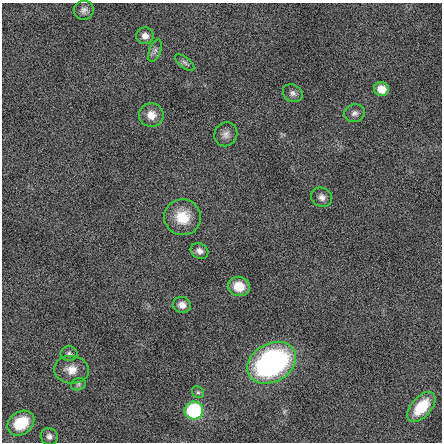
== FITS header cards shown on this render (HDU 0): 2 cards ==
NAXIS1  =                  440 / length of data axis 1
NAXIS2  =                  440 / length of data axis 2

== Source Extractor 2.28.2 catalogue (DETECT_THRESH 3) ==
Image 440 x 440 px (HDU 0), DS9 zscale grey, 1 PNG px = 1 image px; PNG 444 x 444 px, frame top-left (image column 1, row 440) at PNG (2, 3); each listed source drawn as its Kron ellipse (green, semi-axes under 4 px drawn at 4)
Background -0.132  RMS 4.3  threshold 12.9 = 3 sigma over >= 5 px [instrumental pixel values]
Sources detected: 23; all 23 listed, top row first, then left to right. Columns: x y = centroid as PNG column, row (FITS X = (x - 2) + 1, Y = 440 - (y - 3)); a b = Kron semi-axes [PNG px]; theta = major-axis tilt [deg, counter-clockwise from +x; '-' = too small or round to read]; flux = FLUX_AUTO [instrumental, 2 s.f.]
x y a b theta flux
84 10 10 9 - 1400
145 36 8 8 - 2000
155 51 12 5 68 1000
185 63 12 5 -38 840
381 89 7 7 - 3800
293 93 10 8 -31 1200
355 113 10 8 12 1300
151 115 12 12 - 3500
226 134 12 11 - 1900
322 197 10 9 - 1600
183 217 18 18 - 7900
199 251 9 7 -27 1600
239 286 11 9 -11 6000
182 305 9 8 - 2000
69 353 8 7 - 860
272 363 26 19 29 72000
71 370 17 14 -5 3700
78 384 8 6 22 780
198 392 6 5 - 570
421 407 18 10 48 9700
194 411 9 9 - 27000
21 423 14 11 36 8900
49 436 8 8 - 1200